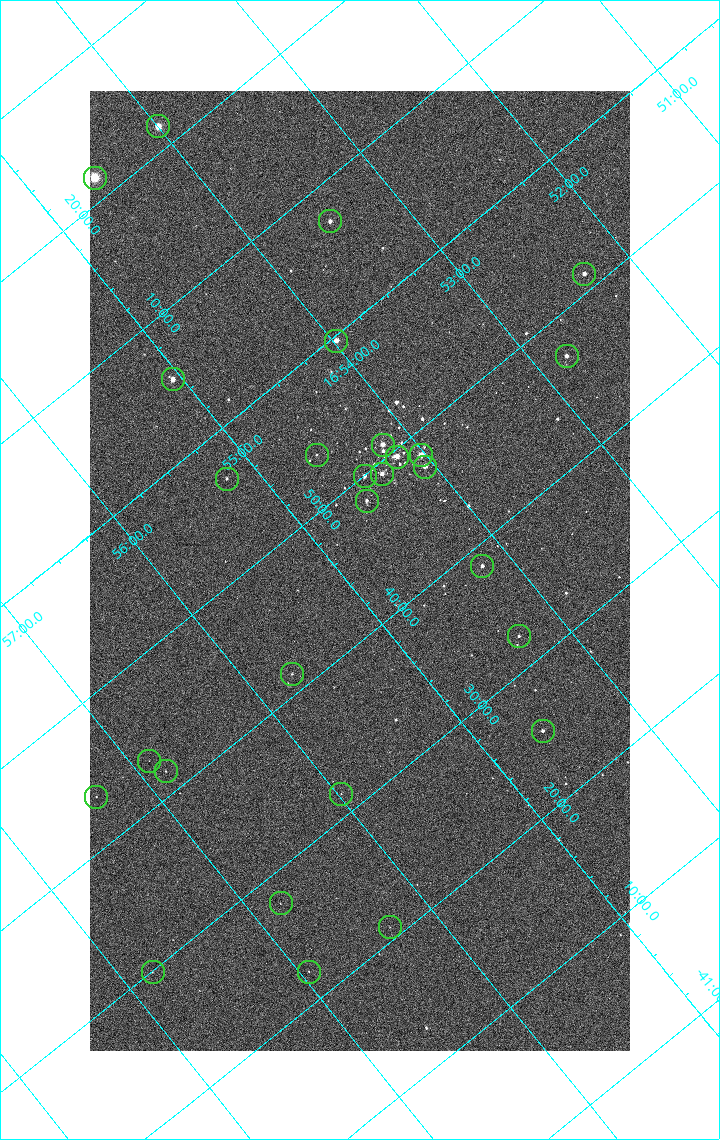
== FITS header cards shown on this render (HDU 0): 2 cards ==
NAXIS1  =                 1080 / length of data axis 1
NAXIS2  =                 1920 / length of data axis 2

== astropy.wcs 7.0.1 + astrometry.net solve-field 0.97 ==
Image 1080 x 1920 px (HDU 0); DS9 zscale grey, zoomed out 1/2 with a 90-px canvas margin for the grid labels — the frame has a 2x2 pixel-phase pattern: neighbouring pixels differ more than pixels two apart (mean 1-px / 2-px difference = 1.286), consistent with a one-shot-colour (mosaic) sensor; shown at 1/2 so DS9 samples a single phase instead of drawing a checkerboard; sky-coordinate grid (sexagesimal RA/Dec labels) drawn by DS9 from the SOLVED WCS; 28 Tycho-2 reference stars matched to detected sources circled (green)
Header WCS: none
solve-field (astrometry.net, Tycho-2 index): SOLVED blind (the file carries no WCS)
Solved WCS: RA---TAN-SIP/DEC--TAN-SIP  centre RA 16:54:53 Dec -41:44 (253.72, -41.74 deg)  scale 2.37 arcsec/px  FOV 42.7' x 76.0'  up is -141 deg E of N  parity flipped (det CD > 0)
(file carries no celestial WCS; the grid is the blind solution)
Tycho-2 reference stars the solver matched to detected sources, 28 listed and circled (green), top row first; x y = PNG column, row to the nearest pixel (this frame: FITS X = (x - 90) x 2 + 1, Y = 1920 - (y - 91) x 2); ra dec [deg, ICRS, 3 dp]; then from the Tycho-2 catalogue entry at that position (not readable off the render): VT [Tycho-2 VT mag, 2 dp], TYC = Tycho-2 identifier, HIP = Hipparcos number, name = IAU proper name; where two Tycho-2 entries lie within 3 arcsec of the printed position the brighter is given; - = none
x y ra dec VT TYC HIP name
158 126 253.499 -42.362 4.82 7876-2743-1 82671 -
94 178 253.646 -42.361 3.76 7876-2871-1 82729 -
330 222 253.369 -42.121 7.31 7876-1152-1 - -
584 274 253.080 -41.855 6.51 7876-2659-1 82543 -
336 341 253.495 -41.994 6.38 7876-309-1 82669 -
566 356 253.197 -41.786 7.01 7876-2053-1 - -
172 380 253.764 -42.091 6.35 7876-2597-1 82783 -
382 445 253.549 -41.849 6.39 7876-2229-1 - -
316 455 253.650 -41.894 9.98 7876-253-1 - -
421 456 253.508 -41.806 5.47 7876-2191-1 82676 -
397 457 253.542 -41.825 6.07 7876-2204-1 82691 -
425 467 253.515 -41.792 6.56 7876-2254-1 - -
382 474 253.582 -41.820 6.62 7876-2640-1 82706 -
364 476 253.608 -41.832 7.44 7876-2319-1 - -
226 479 253.801 -41.944 9.16 7876-1486-1 - -
366 501 253.633 -41.805 7.76 7876-1997-1 - -
482 566 253.548 -41.642 7.21 7876-2339-1 - -
518 636 253.576 -41.540 8.52 7876-1880-1 - -
292 674 253.929 -41.690 9.45 7876-1772-1 - -
542 731 253.649 -41.423 8.08 7876-2472-1 - -
149 761 254.222 -41.719 10.94 7876-2588-1 - -
166 772 254.210 -41.695 10.00 7876-2426-1 - -
341 794 253.994 -41.527 10.16 7876-2126-1 - -
96 797 254.334 -41.726 10.46 7876-2739-1 - -
280 904 254.199 -41.464 10.79 7876-2221-1 - -
390 927 254.075 -41.350 10.73 7876-1756-1 - -
152 972 254.451 -41.499 10.62 7876-2486-1 - -
308 972 254.236 -41.370 10.62 7876-1948-1 - -